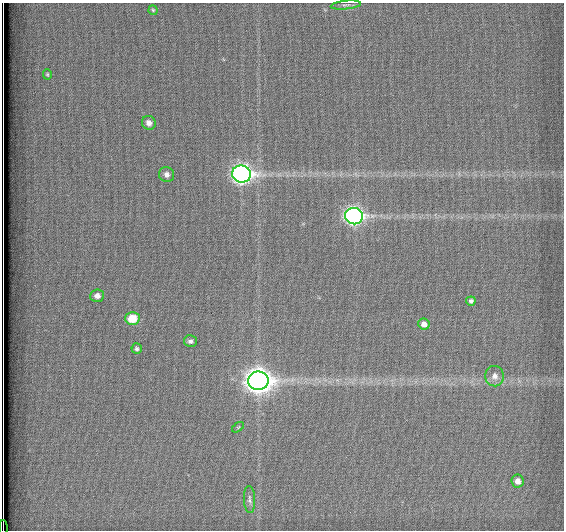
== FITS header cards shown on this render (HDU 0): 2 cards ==
NAXIS1  =                  562          / # of pixels in <axis direction>
NAXIS2  =                  528          / # of pixels in <axis direction>

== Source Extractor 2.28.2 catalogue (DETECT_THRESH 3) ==
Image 562 x 528 px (HDU 0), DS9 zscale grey, 1 PNG px = 1 image px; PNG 566 x 532 px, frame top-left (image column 1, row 528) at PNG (2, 3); each listed source drawn as its Kron ellipse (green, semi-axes under 4 px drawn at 4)
Background 1800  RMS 4.8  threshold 14.3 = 3 sigma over >= 5 px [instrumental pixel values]
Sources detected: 19; all 19 listed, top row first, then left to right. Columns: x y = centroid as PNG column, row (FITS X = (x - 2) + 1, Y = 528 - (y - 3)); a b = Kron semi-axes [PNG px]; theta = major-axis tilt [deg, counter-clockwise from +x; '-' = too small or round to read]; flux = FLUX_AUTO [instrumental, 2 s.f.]
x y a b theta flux
346 5 15 3 6 810
153 10 5 4 - 400
47 74 5 4 - 410
149 123 7 6 - 1800
167 174 8 7 - 1600
242 174 9 8 - 160000
354 216 9 8 - 120000
97 296 7 6 - 1900
471 301 4 4 - 1000
132 318 7 6 - 8000
424 324 6 5 - 1800
190 341 6 6 - 980
137 349 5 5 - 700
495 376 10 9 - 2300
258 381 10 9 - 350000
238 427 7 3 37 370
517 481 6 6 - 2200
249 499 13 5 -87 1100
3 528 8 2 -90 1700
At the frame edge (FLAGS 8, measured only in part): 1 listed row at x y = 3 528